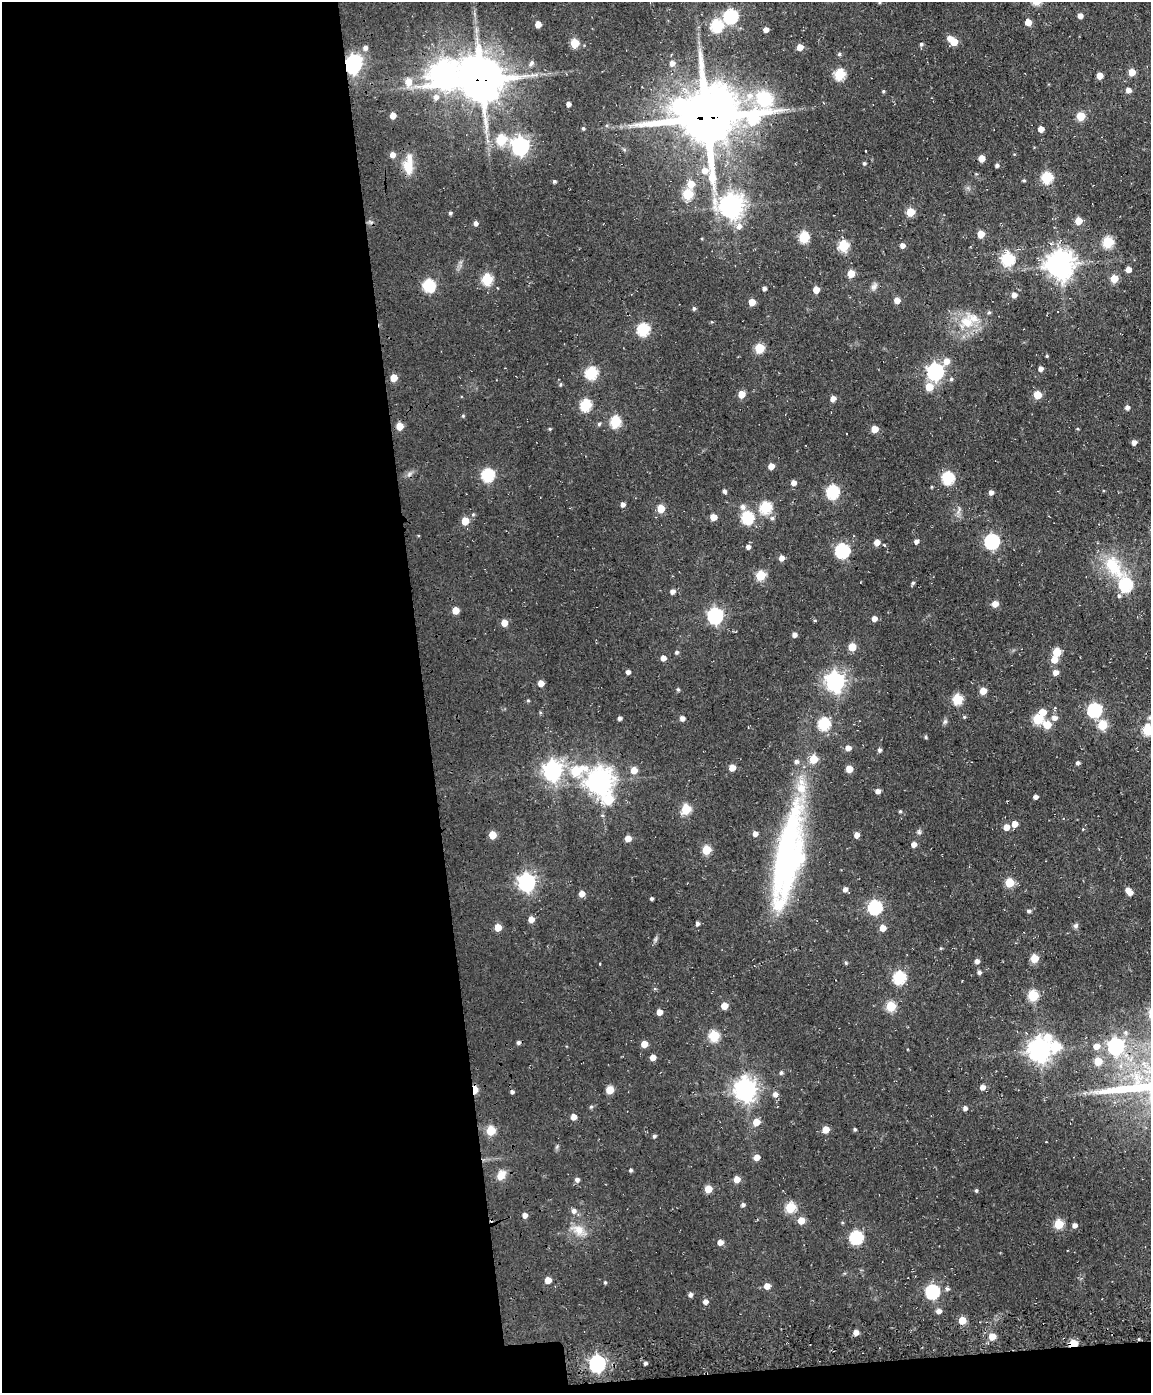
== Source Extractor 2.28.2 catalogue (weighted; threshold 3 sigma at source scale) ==
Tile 9 of 4 x 3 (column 1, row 3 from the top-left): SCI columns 114-1262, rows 261-1651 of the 4820 x 4802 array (HDU 1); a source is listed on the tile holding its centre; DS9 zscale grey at full resolution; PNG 1153 x 1395 px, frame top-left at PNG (2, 2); no overlay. Shown black and unused: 38% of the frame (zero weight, under 3 of 4 exposures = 11% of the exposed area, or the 3 px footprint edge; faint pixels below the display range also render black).
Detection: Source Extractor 2.28.2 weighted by HDU 2 'WHT'; one run over the whole footprint, this tile lists its part. Background 0.0634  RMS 0.0094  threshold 0.0423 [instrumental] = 3 sigma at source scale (4.5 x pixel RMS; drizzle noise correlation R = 1.50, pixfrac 1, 0.05/0.05 arcsec/px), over >= 5 px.
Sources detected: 274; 6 inside a brighter object's white glare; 1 cosmic-ray / hot-pixel residue — not listed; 6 inside a brighter listed object's ellipse — not listed separately; the other 261 listed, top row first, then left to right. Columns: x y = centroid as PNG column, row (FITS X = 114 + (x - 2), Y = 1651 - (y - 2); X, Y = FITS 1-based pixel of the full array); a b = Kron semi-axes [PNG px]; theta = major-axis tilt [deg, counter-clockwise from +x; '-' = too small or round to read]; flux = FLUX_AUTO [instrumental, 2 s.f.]
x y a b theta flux
879 2 4 3 - 1
731 16 7 6 - 140
1080 16 4 4 - 5.8
1028 22 5 5 - 10
538 24 5 4 - 9.8
716 26 6 6 - 81
766 30 5 4 - 4.9
949 38 6 5 - 5.1
954 42 5 5 - 18
575 43 5 5 - 28
921 44 5 5 - 1.8
800 47 5 5 - 9.5
365 48 6 5 - 3.4
839 54 5 4 - 1.4
531 63 9 5 54 2.5
672 63 6 5 - 4.9
353 65 7 6 - 330
1132 72 5 5 - 14
840 74 6 5 - 63
443 75 12 10 21 940
1100 76 5 5 - 7.7
481 80 13 12 - 3500
408 82 8 6 88 11
1128 90 5 5 - 4.4
883 91 4 3 - 1.1
750 95 11 9 -5 9.1
436 97 6 6 - 4.4
568 104 4 4 - 3.9
393 116 5 4 - 7.8
1080 116 5 5 - 29
706 118 19 16 -84 5600
583 128 4 4 - 1.4
1041 129 5 4 - 7.7
501 140 6 5 - 45
520 146 7 7 - 340
866 151 2 2 - 0.58
392 155 5 5 - 5.3
981 158 5 5 - 9.8
864 163 4 4 - 1.6
408 165 23 10 86 15
997 165 4 4 - 2.1
704 170 7 7 - 7.5
1047 178 6 6 - 68
1024 180 4 3 - 1.2
554 181 4 4 - 1.8
691 184 6 6 - 13
688 194 5 5 - 47
732 206 8 8 - 820
910 212 5 5 - 29
450 213 4 4 - 1.7
1078 221 5 5 - 13
476 223 4 4 - 3.5
739 226 8 7 - 5.9
981 234 5 5 - 14
804 237 6 5 - 58
1108 242 6 5 - 61
902 245 5 5 - 4.6
843 246 6 5 - 55
1008 259 6 6 - 89
1060 265 9 9 - 1200
1128 269 5 5 - 6
851 274 5 5 - 17
1114 278 5 5 - 17
487 279 6 5 - 61
429 285 7 6 - 85
874 286 10 7 48 3.5
764 288 4 4 - 2.7
816 290 5 5 - 9.7
1014 295 5 5 - 5.2
897 300 5 5 - 7.4
752 302 5 5 - 13
694 308 4 4 - 1.9
989 312 5 5 - 1.6
967 322 21 19 -50 25
643 329 6 6 - 90
759 348 5 5 - 38
1047 356 4 3 - 1
946 361 7 7 - 7.7
1040 369 5 4 - 4.1
935 372 7 7 - 300
591 373 6 6 - 87
394 378 5 5 - 15
951 379 5 5 - 1.6
560 385 6 4 82 1.3
929 387 6 5 - 19
741 394 5 5 - 14
1037 395 5 5 - 22
833 399 5 4 - 6.5
586 405 6 5 - 70
1127 407 4 4 - 3.5
463 416 4 4 - 0.9
615 422 6 5 - 72
599 424 6 4 62 1.6
399 426 5 5 - 14
550 429 4 4 - 0.98
874 429 5 5 - 12
1134 442 5 4 - 4.4
771 466 5 4 - 7.7
409 474 8 5 46 2.5
488 475 6 6 - 100
948 478 6 6 - 94
794 483 5 5 - 4.6
725 491 5 4 - 2.3
833 492 6 6 - 110
991 492 5 4 - 4
623 504 5 4 - 3.6
742 507 7 6 - 3.8
765 508 6 6 - 78
661 509 5 5 - 18
959 510 13 4 67 2.7
713 517 5 5 - 10
747 518 6 6 - 84
772 518 6 5 - 2.1
465 521 5 5 - 17
916 541 4 4 - 3.2
992 541 7 6 - 180
877 542 5 5 - 7.8
748 547 5 5 - 3.2
842 551 7 6 - 140
781 558 5 5 - 5.4
1113 566 42 19 -53 43
760 575 5 5 - 45
913 583 5 4 - 1.5
1126 585 7 6 - 110
672 591 5 5 - 3.9
995 604 5 5 - 9
455 610 5 5 - 13
715 616 7 6 - 220
874 618 5 5 - 5.2
815 620 5 3 - 0.95
504 623 5 5 - 10
794 635 5 5 - 3.5
852 647 5 5 - 17
676 652 5 5 - 1.6
1057 652 5 5 - 24
663 658 5 5 - 5.3
1054 660 6 5 - 10
628 672 4 4 - 3.4
1055 672 5 5 - 6
835 682 7 7 - 440
541 683 5 5 - 7.8
678 690 5 4 - 1.5
983 691 5 5 - 10
957 699 6 5 - 50
528 700 4 4 - 1
1094 710 6 6 - 140
1042 712 6 6 - 11
964 717 4 4 - 1
1149 717 6 6 - 2
619 718 4 4 - 2.6
682 718 5 4 - 4.3
1054 718 6 6 - 4.8
1037 719 6 6 - 45
945 722 7 5 67 1.9
824 724 6 6 - 81
1047 724 6 5 - 20
1102 725 5 5 - 39
1148 730 6 5 - 55
925 737 5 3 - 1.2
848 748 5 5 - 5.2
879 750 5 4 - 2.5
1077 763 5 4 - 2.5
732 768 5 5 - 9.9
849 769 5 5 - 12
634 770 6 6 - 9.6
552 771 7 7 - 420
576 771 11 7 18 44
600 782 9 8 - 930
878 791 5 4 - 4.4
1035 797 4 4 - 3.6
608 800 8 7 - 34
686 809 6 5 - 40
900 811 4 3 - 1.2
1014 824 5 5 - 7.4
1006 827 5 5 - 8.3
919 832 7 6 - 1.9
755 834 5 4 - 5.1
492 835 5 5 - 19
856 835 5 5 - 5.3
628 839 5 5 - 9.8
914 844 5 5 - 5
707 850 5 5 - 32
786 851 121 26 80 240
526 882 7 7 - 330
1009 883 5 5 - 33
845 889 5 5 - 3.8
1130 893 6 5 - 5.4
582 894 5 5 - 7.7
651 899 3 3 - 1.6
875 907 6 6 - 130
1029 911 4 4 - 1.9
531 919 5 5 - 7.1
697 923 5 4 - 2.7
1076 926 8 6 39 2.2
498 927 5 5 - 14
883 928 5 5 - 9.1
1034 958 5 5 - 21
977 961 5 5 - 3.6
846 963 5 4 - 1.2
600 964 3 2 - 0.95
979 972 5 5 - 2.4
899 977 6 6 - 88
1033 995 6 6 - 50
724 1006 5 5 - 12
891 1006 5 5 - 46
659 1012 5 4 - 7.4
1125 1032 7 6 - 2.4
714 1036 6 5 - 56
518 1042 5 4 - 2.1
644 1044 5 5 - 12
1056 1046 9 7 -52 31
1096 1046 8 7 - 6.4
1115 1046 7 7 - 210
1039 1050 9 8 - 790
653 1057 5 4 - 7.3
1098 1061 5 5 - 22
781 1073 5 5 - 1.8
982 1087 5 5 - 5.5
475 1090 6 4 89 22
610 1090 5 5 - 22
745 1090 8 7 - 690
775 1094 7 6 - 3.8
591 1107 5 5 - 1.3
965 1108 4 4 - 3
573 1117 5 5 - 6.6
756 1122 6 5 - 12
826 1129 5 5 - 12
855 1129 4 4 - 1.4
491 1131 5 5 - 32
654 1136 4 4 - 1.6
757 1157 5 5 - 7.7
630 1170 4 4 - 1.6
501 1175 13 9 58 9.3
737 1179 5 5 - 9.7
577 1180 5 5 - 3.3
708 1189 5 5 - 16
976 1190 4 4 - 1.4
743 1205 5 4 - 2.2
790 1207 5 5 - 50
574 1211 6 6 - 3.9
525 1215 5 5 - 4.1
801 1220 5 5 - 13
1059 1224 5 5 - 36
1074 1225 5 4 - 3.5
579 1230 16 13 -47 13
856 1237 6 6 - 110
720 1242 5 4 - 6.2
548 1280 5 5 - 9.9
605 1282 4 3 - 1.2
767 1286 5 5 - 7.2
947 1289 6 5 - 2.2
932 1292 6 6 - 140
690 1294 4 4 - 3.2
705 1302 5 5 - 4.1
939 1311 5 5 - 4.4
962 1320 5 5 - 16
856 1332 5 5 - 5.4
992 1337 5 5 - 13
1073 1343 6 4 6 29
645 1363 4 3 - 2.2
597 1364 7 6 - 230
Overlapping masked pixels (flux is a lower limit): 5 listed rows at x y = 353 65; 481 80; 706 118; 475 1090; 1073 1343
Isophote crosses this tile's border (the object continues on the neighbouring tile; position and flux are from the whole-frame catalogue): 3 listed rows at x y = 879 2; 1149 717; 1148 730